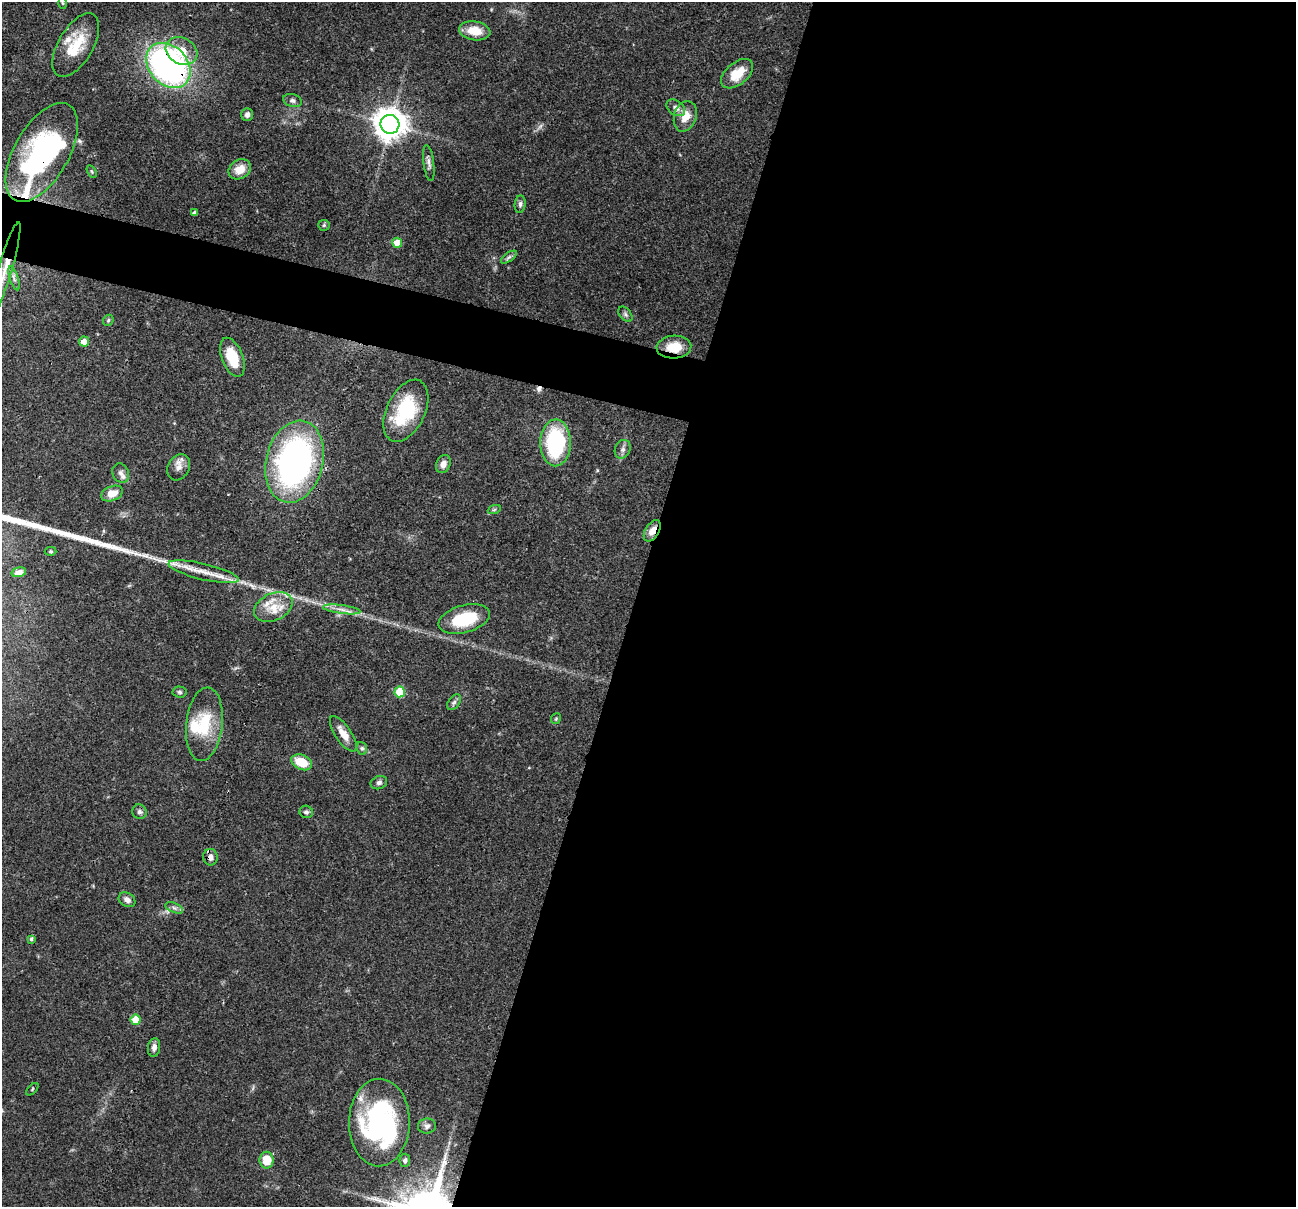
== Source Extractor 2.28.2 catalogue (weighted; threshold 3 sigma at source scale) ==
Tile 12 of 4 x 4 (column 4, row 3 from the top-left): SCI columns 3885-5178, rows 1332-2536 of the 5183 x 5198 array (HDU 1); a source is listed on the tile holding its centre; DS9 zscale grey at full resolution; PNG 1298 x 1209 px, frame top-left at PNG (2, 2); each listed source drawn as its Kron ellipse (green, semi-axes under 4 px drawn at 4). Shown black and unused: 54% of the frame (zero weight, under 3 of 4 exposures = <1% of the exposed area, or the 3 px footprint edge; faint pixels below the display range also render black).
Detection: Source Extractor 2.28.2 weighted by HDU 2 'WHT'; one run over the whole footprint, this tile lists its part. Background 0.0726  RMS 0.0032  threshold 0.0146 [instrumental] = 3 sigma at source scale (4.5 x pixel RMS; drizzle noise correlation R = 1.50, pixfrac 1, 0.05/0.05 arcsec/px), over >= 5 px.
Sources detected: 73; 2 inside a brighter object's white glare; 1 cosmic-ray / hot-pixel residue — neither listed nor drawn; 5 inside a brighter listed object's ellipse — not listed separately; the other 65 listed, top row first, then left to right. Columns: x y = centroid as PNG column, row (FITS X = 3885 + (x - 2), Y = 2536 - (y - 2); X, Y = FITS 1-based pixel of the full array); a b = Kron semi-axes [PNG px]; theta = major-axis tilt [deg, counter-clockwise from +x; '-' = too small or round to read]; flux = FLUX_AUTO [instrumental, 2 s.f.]
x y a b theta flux
63 3 6 4 -88 0.38
475 31 16 9 -8 5.9
76 45 35 17 60 12
181 51 16 13 -27 6.6
168 65 25 19 -47 120
737 74 19 11 40 6.9
292 100 9 6 -16 1
676 108 10 7 -36 1.6
247 114 6 5 - 1.2
685 116 16 11 72 4.9
390 124 9 9 - 580
42 152 55 27 60 62
429 163 18 5 -82 1.5
240 169 12 9 32 4.4
92 172 7 4 -59 0.46
520 204 9 5 83 0.85
195 213 4 4 - 1
324 225 6 5 - 0.53
397 243 5 5 - 4.9
509 257 9 4 35 0.8
5 270 49 7 74 6.8
14 278 13 4 -72 1
625 314 9 5 -50 0.79
108 320 6 5 - 0.51
84 342 5 5 - 3.4
674 347 17 11 4 7.2
232 357 20 10 -69 9
406 411 33 19 64 22
555 443 23 15 90 35
623 449 9 7 66 1.2
294 462 42 28 76 110
443 464 9 7 67 2
179 467 14 10 60 2.4
121 473 10 8 -62 1.6
112 493 11 7 21 3.8
494 510 7 4 19 0.5
652 531 12 7 59 2.9
51 551 6 4 -2 0.46
19 572 7 4 14 1.3
204 572 36 8 -13 5.9
273 607 20 13 24 6.6
342 609 19 4 -7 2.1
464 619 26 13 15 15
180 692 7 5 -3 0.67
400 692 5 5 - 12
454 702 9 5 54 0.9
556 719 5 5 - 0.43
204 724 37 18 84 14
343 734 21 8 -56 3.8
362 748 6 5 - 0.62
302 762 11 7 -24 7.8
379 783 8 6 23 0.99
139 812 7 7 - 0.95
306 812 7 6 - 0.81
210 857 8 7 - 2.1
127 900 9 6 -31 1.7
174 908 9 4 -23 0.96
31 939 4 4 - 0.56
136 1020 5 5 - 6.6
154 1047 9 6 81 1.5
32 1089 7 3 46 0.36
379 1122 44 30 89 57
427 1126 9 7 8 1.1
267 1160 8 7 - 6.4
405 1160 6 5 - 0.85
Overlapping masked pixels (flux is a lower limit): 7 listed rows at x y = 168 65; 42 152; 5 270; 674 347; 652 531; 204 572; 210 857
Isophote crosses this tile's border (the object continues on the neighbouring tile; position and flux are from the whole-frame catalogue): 1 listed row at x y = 5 270